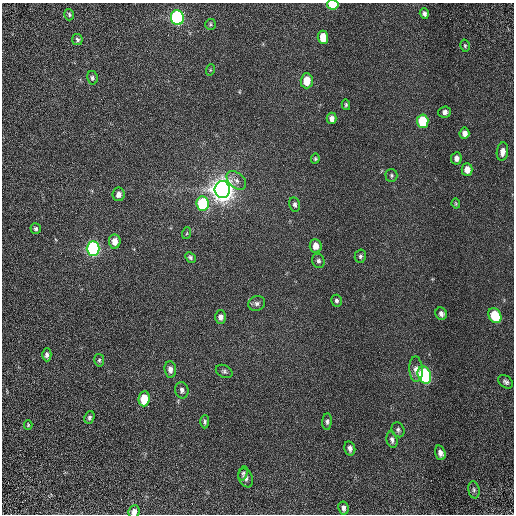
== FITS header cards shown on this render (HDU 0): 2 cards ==
NAXIS1  =                  512 / Required FITS header
NAXIS2  =                  512 / Required FITS header

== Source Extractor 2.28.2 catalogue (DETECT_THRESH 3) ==
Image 512 x 512 px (HDU 0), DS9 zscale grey, 1 PNG px = 1 image px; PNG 516 x 516 px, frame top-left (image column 1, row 512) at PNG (2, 3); each listed source drawn as its Kron ellipse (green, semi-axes under 4 px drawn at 4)
Background 1.48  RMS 0.66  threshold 1.99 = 3 sigma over >= 5 px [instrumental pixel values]
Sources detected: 62; all 62 listed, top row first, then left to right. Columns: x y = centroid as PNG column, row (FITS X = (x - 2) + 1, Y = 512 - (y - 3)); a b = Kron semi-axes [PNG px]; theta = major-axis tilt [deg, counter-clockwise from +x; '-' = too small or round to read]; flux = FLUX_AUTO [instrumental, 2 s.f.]
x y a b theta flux
333 5 6 5 - 2000
424 14 5 4 - 130
69 15 6 5 - 75
177 18 7 6 - 8200
210 24 5 5 - 67
323 37 6 5 - 680
77 39 5 5 - 85
465 46 6 4 -75 64
210 70 6 3 72 44
92 78 7 5 -77 100
307 81 7 6 - 730
346 105 5 4 - 64
445 112 6 5 - 160
331 118 5 5 - 200
423 121 7 6 - 1600
464 133 6 5 - 250
502 152 9 5 82 280
456 158 6 5 - 190
315 159 5 4 - 64
467 170 6 5 - 380
391 175 6 6 - 84
236 180 11 7 -41 240
222 190 8 7 - 56000
118 194 7 6 - 250
203 204 7 6 - 3200
295 204 7 5 -77 120
456 204 5 4 - 49
36 229 5 5 - 99
187 233 6 4 71 57
115 241 7 6 - 430
316 246 7 6 - 390
93 249 7 6 - 9600
360 256 7 5 77 100
190 257 6 4 -45 95
318 261 7 6 - 120
336 301 6 5 - 100
257 303 8 7 - 150
441 314 6 5 - 190
495 315 8 6 -61 1800
220 317 6 5 - 220
47 355 6 4 90 130
99 360 6 5 - 77
170 369 8 6 -84 250
416 369 13 7 -86 310
224 371 9 6 -26 110
424 375 9 6 -71 6900
506 382 8 6 -38 140
182 390 8 6 -78 160
144 399 7 5 84 1100
89 417 6 5 - 100
205 422 7 4 89 88
327 422 8 4 86 120
28 425 5 4 - 53
398 430 8 6 -67 110
392 440 8 5 -76 150
350 448 7 5 -76 180
440 453 7 5 -71 260
243 473 7 4 71 72
246 478 10 6 -66 170
474 490 8 5 -81 120
343 508 7 5 -80 190
134 512 6 5 - 270
At the frame edge (FLAGS 8, measured only in part): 2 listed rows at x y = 333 5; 134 512